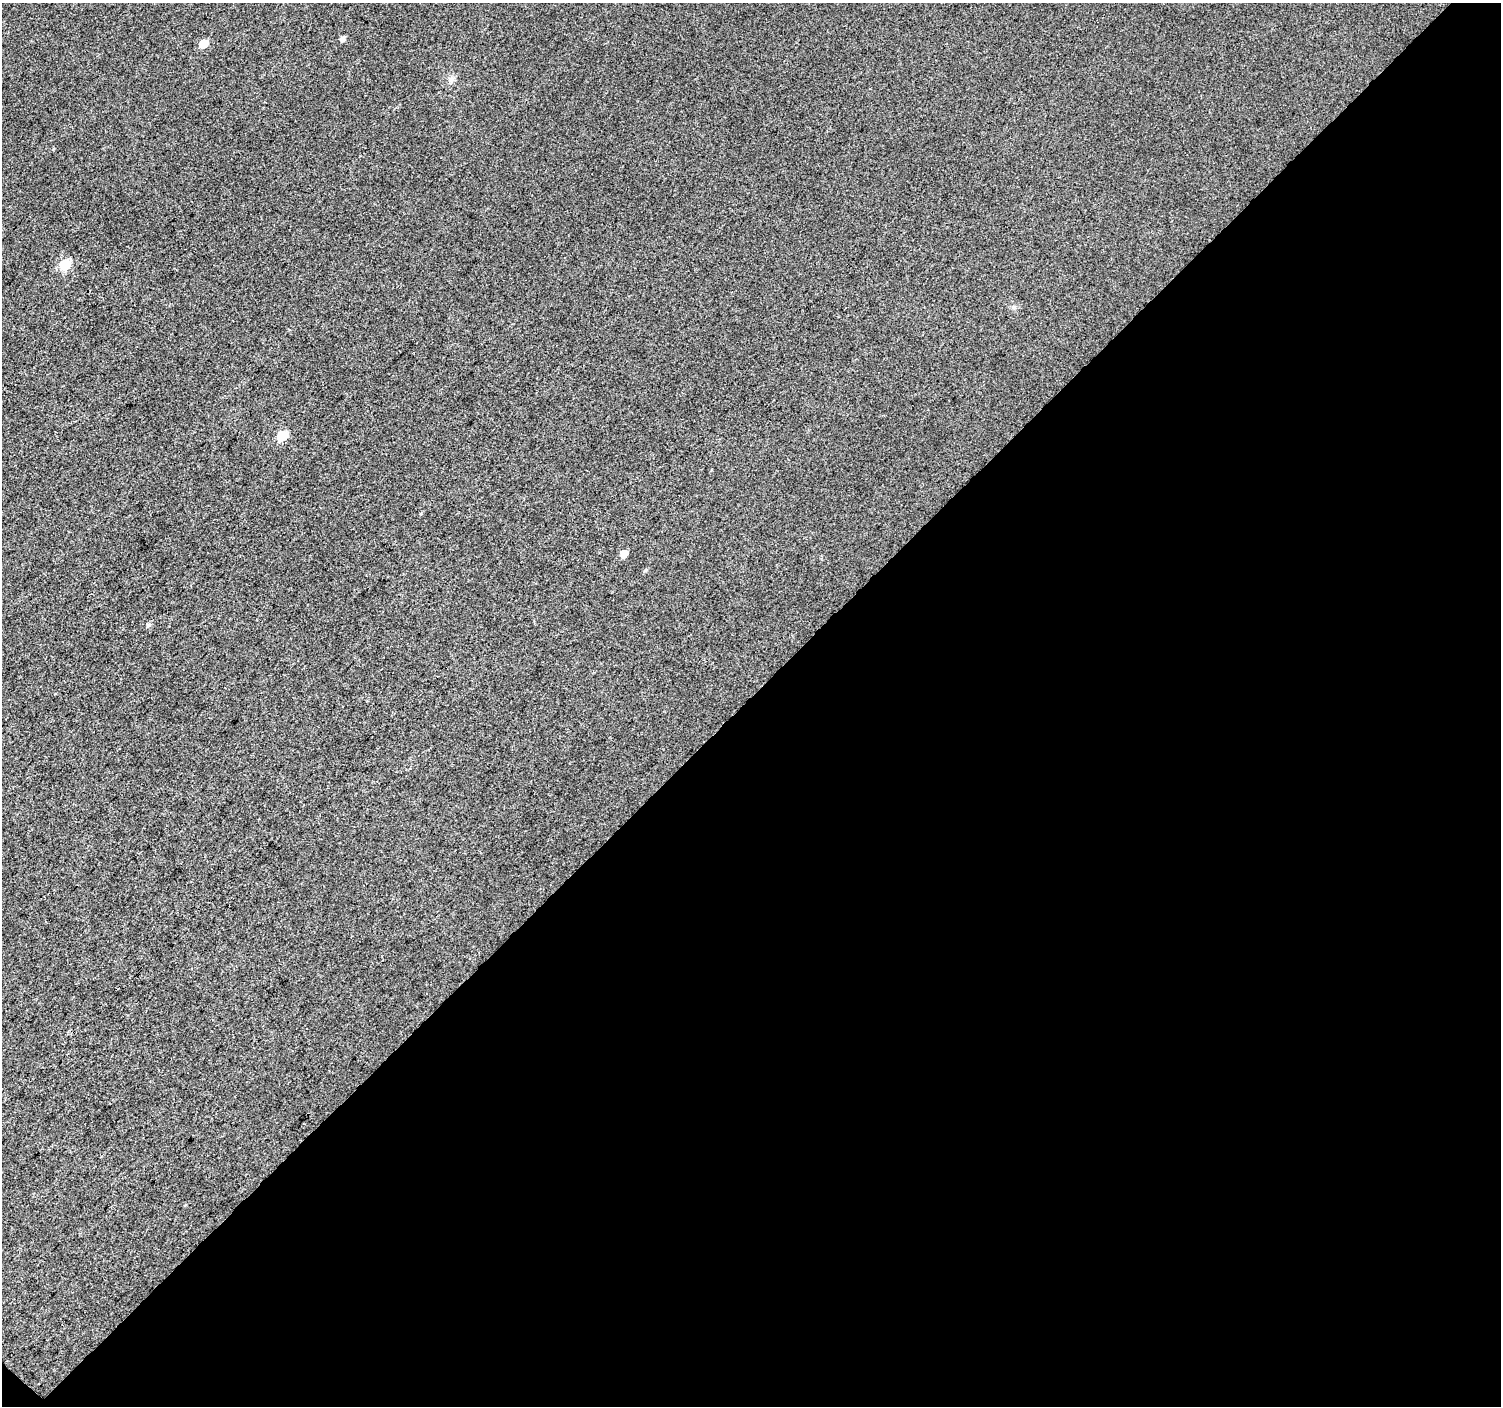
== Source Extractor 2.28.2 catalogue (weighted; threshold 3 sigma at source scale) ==
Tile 4 of 2 x 2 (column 2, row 2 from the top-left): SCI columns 1502-3000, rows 107-1510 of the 3001 x 3002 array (HDU 1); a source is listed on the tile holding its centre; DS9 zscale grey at full resolution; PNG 1503 x 1408 px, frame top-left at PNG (2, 3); no overlay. Shown black and unused: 51% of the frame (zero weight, under 3 of 4 exposures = <1% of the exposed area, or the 3 px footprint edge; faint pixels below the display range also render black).
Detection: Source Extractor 2.28.2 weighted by HDU 2 'WHT'; one run over the whole footprint, this tile lists its part. Background 0.0154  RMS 0.011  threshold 0.0501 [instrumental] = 3 sigma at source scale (4.5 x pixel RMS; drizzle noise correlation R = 1.50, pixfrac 1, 0.0396/0.0396 arcsec/px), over >= 5 px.
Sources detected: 8; all 8 listed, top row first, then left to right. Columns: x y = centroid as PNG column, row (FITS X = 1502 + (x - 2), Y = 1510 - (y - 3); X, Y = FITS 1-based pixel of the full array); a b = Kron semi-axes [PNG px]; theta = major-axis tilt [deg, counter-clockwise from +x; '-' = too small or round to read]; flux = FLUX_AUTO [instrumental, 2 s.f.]
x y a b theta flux
343 39 6 5 - 4.1
204 44 6 5 - 20
451 79 9 7 2 4.3
65 264 6 6 - 49
282 436 6 6 - 40
624 554 6 5 - 8.8
646 570 6 3 70 1.3
149 625 7 4 28 2.2